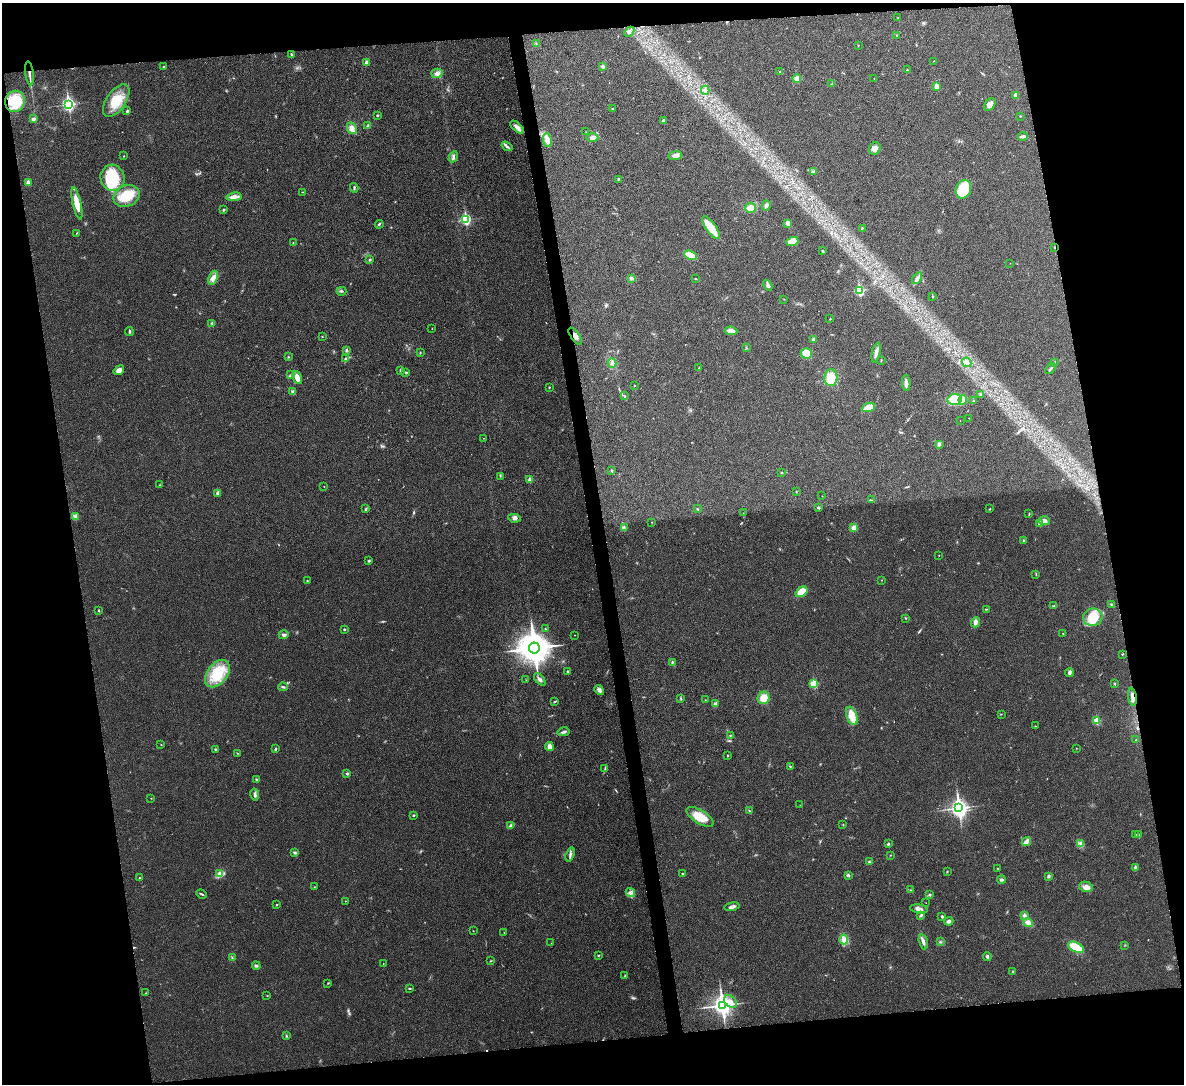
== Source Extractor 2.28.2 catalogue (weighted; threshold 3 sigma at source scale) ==
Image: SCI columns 3-4727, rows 138-4464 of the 4730 x 4711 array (HDU 1 of 3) = the unmasked area's bounding box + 8 px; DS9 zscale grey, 4 x 4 block average (1 PNG px = mean of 4 x 4 image px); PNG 1186 x 1086 px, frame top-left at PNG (2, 3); each listed source drawn as its Kron ellipse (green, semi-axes under 4 px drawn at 4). Shown black and unused: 21% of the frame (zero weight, under 3 of 4 exposures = <1% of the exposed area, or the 3 px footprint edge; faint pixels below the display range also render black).
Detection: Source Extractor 2.28.2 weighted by HDU 2 'WHT'. Background 0.0241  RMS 0.006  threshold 0.0268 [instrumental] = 3 sigma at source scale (4.5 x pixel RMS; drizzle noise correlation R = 1.50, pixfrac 1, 0.05/0.05 arcsec/px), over >= 5 px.
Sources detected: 274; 2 too faint to see at this stretch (4 x 4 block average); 2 inside a brighter object's white glare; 3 cosmic-ray / hot-pixel residue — neither listed nor drawn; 1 coinciding with a brighter row at this scale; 4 inside a brighter listed object's ellipse — not listed separately; the other 262 listed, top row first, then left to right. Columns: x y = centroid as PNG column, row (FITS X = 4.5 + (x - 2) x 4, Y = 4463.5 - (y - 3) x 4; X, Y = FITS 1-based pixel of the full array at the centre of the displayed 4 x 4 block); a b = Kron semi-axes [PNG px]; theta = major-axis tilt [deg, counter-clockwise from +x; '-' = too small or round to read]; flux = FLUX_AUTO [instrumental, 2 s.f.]
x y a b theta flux
898 18 2 2 - 0.97
629 32 5 2 - 4.8
897 35 2 2 - 1.9
536 44 2 2 - 1.1
858 45 2 2 - 2.2
291 54 3 2 - 3.3
934 61 2 2 - 1.7
366 62 3 2 - 9.8
603 66 3 2 - 9.9
164 67 2 2 - 3.2
907 70 2 2 - 2.4
780 72 2 2 - 2.3
29 73 12 2 -83 20
437 73 6 4 16 14
874 78 2 2 - 0.9
797 79 4 4 - 20
832 84 3 2 - 3.6
936 86 4 3 - 20
705 90 4 3 - 9.7
1016 95 2 2 - 47
15 101 11 10 - 77
116 101 18 9 55 80
68 104 3 2 - 790
990 104 7 5 56 22
612 109 2 2 - 2.4
127 111 3 2 - 3.4
377 115 3 2 - 2.9
1020 116 2 2 - 1.8
33 119 3 2 - 8.7
663 121 3 3 - 4.9
368 126 3 3 - 5.5
517 127 8 4 -43 14
352 128 6 4 -65 21
586 132 2 2 - 1.1
1023 136 5 3 - 8.5
592 138 6 4 -2 12
547 140 7 3 -81 28
507 146 6 2 -35 7.1
875 148 6 5 - 21
124 156 2 2 - 1.3
675 156 7 4 8 15
453 157 6 3 60 8.4
813 171 3 2 - 4
113 178 13 12 - 170
618 179 3 2 - 3.4
28 183 2 2 - 38
354 188 5 2 - 4.4
963 189 9 7 67 150
303 192 2 2 - 1.2
127 196 13 10 22 82
234 197 7 3 5 26
77 203 16 4 -77 61
766 205 5 4 - 8.6
751 208 5 5 - 27
223 210 2 2 - 4.1
466 219 3 2 - 410
788 223 3 3 - 23
379 224 4 2 - 4.9
711 228 13 5 -55 67
862 228 3 2 - 3.5
77 233 2 2 - 1.6
792 242 6 4 18 38
293 243 2 2 - 1.6
1055 247 2 2 - 1.9
823 251 3 2 - 3.1
690 255 7 3 -24 49
370 260 3 2 - 4.3
1010 263 2 2 - 0.84
213 278 7 4 70 18
631 278 3 3 - 9.6
917 278 6 3 55 11
696 279 2 2 - 2.1
768 285 6 3 -58 7.9
859 290 3 2 - 370
342 291 5 2 - 4
933 296 3 2 - 2.2
784 299 2 2 - 1.1
830 319 2 2 - 2.4
212 323 3 2 - 3.5
432 328 2 2 - 1.6
129 331 4 2 - 4.5
731 331 6 4 -7 20
575 336 10 3 -55 17
322 337 2 2 - 1.2
813 340 3 2 - 9.7
746 347 2 2 - 1.4
346 350 3 2 - 5
420 353 2 2 - 2.4
806 353 5 5 - 45
876 353 10 3 78 17
288 357 2 2 - 1.8
345 359 2 2 - 3
881 360 3 2 - 2
967 362 5 3 - 10
1054 362 2 2 - 1.1
612 363 4 3 - 12
699 368 2 2 - 1.3
1050 368 6 2 54 6.2
119 370 5 4 - 17
400 370 4 2 - 3.3
406 373 3 2 - 3.3
290 375 4 2 - 4.1
297 377 7 4 -65 27
831 378 8 6 88 63
906 383 8 3 -87 14
634 385 2 2 - 1.6
549 387 2 2 - 1.8
293 391 3 2 - 4.4
981 394 2 2 - 1.4
624 396 3 2 - 3.1
955 399 7 5 7 77
963 400 5 4 - 11
974 401 2 2 - 2.1
868 407 7 3 20 54
969 418 2 2 - 0.99
960 421 2 2 - 0.85
483 438 2 2 - 0.88
939 444 3 3 - 7.7
612 471 3 2 - 4.5
782 473 2 2 - 1.9
500 476 2 2 - 1.8
530 480 2 2 - 40
160 485 2 2 - 1.7
324 486 2 2 - 1.2
796 492 2 2 - 2
218 493 3 3 - 11
822 496 2 2 - 0.66
871 500 3 2 - 2
818 508 4 2 - 3.5
366 509 3 2 - 5.2
697 509 3 2 - 2.8
990 509 3 2 - 1.9
743 513 2 2 - 0.72
1029 514 3 2 - 2.1
75 516 4 3 - 7.8
515 518 6 3 -11 11
1044 521 5 4 - 13
652 522 2 2 - 1.5
1040 523 3 3 - 9.1
624 527 3 2 - 3
854 528 4 3 - 16
1024 540 2 2 - 2.8
939 555 2 2 - 1.4
369 561 3 3 - 3.7
1036 574 2 2 - 1.4
881 580 2 2 - 1
307 581 2 2 - 2
802 592 6 4 36 62
1111 604 3 2 - 3.4
1054 606 3 2 - 2.8
986 609 3 2 - 1.9
99 610 2 2 - 2.7
1093 617 9 8 - 81
905 618 3 2 - 2.6
975 622 5 3 - 15
344 629 2 2 - 3.6
545 629 2 2 - 1.9
1063 633 2 2 - 1.3
284 635 5 3 - 7.1
575 635 2 2 - 1.9
534 648 5 5 - 9100
1122 654 3 2 - 2.4
672 662 2 2 - 3.2
568 671 2 2 - 6.3
1069 673 4 3 - 6.6
217 674 15 10 52 98
540 679 7 3 -47 9
526 680 2 2 - 0.88
1114 683 3 2 - 2.6
814 684 2 2 - 190
283 687 5 2 - 5.2
599 690 5 4 - 11
1132 697 9 3 -81 15
764 698 6 5 - 45
681 699 2 2 - 1.7
705 700 2 2 - 1
555 702 2 2 - 2
715 704 4 3 - 7.3
1001 714 2 2 - 1.1
852 716 9 5 -70 45
1097 721 2 2 - 110
1035 726 2 2 - 1.6
563 732 6 2 12 9.5
730 736 2 2 - 1.4
1136 740 2 2 - 2.6
161 745 2 2 - 1.3
549 746 4 3 - 19
1076 748 2 2 - 0.98
215 749 2 2 - 6.9
276 749 3 2 - 3.6
237 753 3 2 - 1.3
727 756 2 2 - 2
790 766 2 2 - 3
605 768 2 2 - 2
347 774 3 3 - 4.5
256 779 2 2 - 2.2
255 795 6 3 -79 8.9
151 798 2 2 - 1
800 805 2 2 - 0.74
959 808 3 3 - 1400
749 811 2 2 - 1.6
413 815 2 2 - 3.8
700 817 15 6 -31 63
843 824 2 2 - 1.3
511 826 4 2 - 15
1136 835 3 2 - 2.6
1138 835 2 2 - 1.6
1026 841 5 3 - 24
888 844 3 2 - 4.5
1081 844 4 3 - 6.8
295 853 4 2 - 4.7
570 854 7 2 72 8
891 855 2 2 - 1.5
869 862 3 2 - 3
997 868 2 2 - 1.2
1135 868 4 3 - 5
947 871 3 2 - 1.8
220 874 4 3 - 11
683 874 4 2 - 3
848 875 3 3 - 6
1048 876 3 3 - 6.1
139 878 2 2 - 1.9
1001 880 4 3 - 6.6
314 887 2 2 - 1
1086 887 7 5 -13 22
911 890 2 2 - 1.9
630 893 5 3 - 8.8
202 894 5 2 - 4.6
929 895 4 2 - 4.2
345 901 2 2 - 2.3
926 903 2 2 - 0.71
277 905 2 2 - 3
732 907 7 3 12 13
919 909 9 3 -8 18
1024 915 4 3 - 7.9
920 916 3 2 - 6.3
942 917 2 2 - 12
949 921 5 3 - 8.9
1028 923 5 3 - 26
473 931 2 2 - 1
504 932 2 2 - 1.9
844 939 5 4 - 14
923 942 8 3 -75 13
940 942 2 2 - 2.7
551 943 2 2 - 0.68
1125 945 2 2 - 1.2
1076 947 8 5 -25 78
598 955 3 2 - 2.3
987 956 4 3 - 5.7
232 958 2 2 - 1.9
491 961 3 2 - 2
383 963 2 2 - 1.2
256 966 4 3 - 6
1013 971 2 2 - 1.7
625 976 2 2 - 3.1
328 983 2 2 - 2.1
410 988 3 2 - 3
146 993 2 2 - 1.1
267 996 2 2 - 1.5
730 1001 7 5 -44 20
722 1005 4 3 - 2500
286 1036 3 2 - 2.5
Overlapping masked pixels (flux is a lower limit): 3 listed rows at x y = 1055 247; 575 336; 1132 697
Diffuse or blended objects may show on this block-average render without a row.